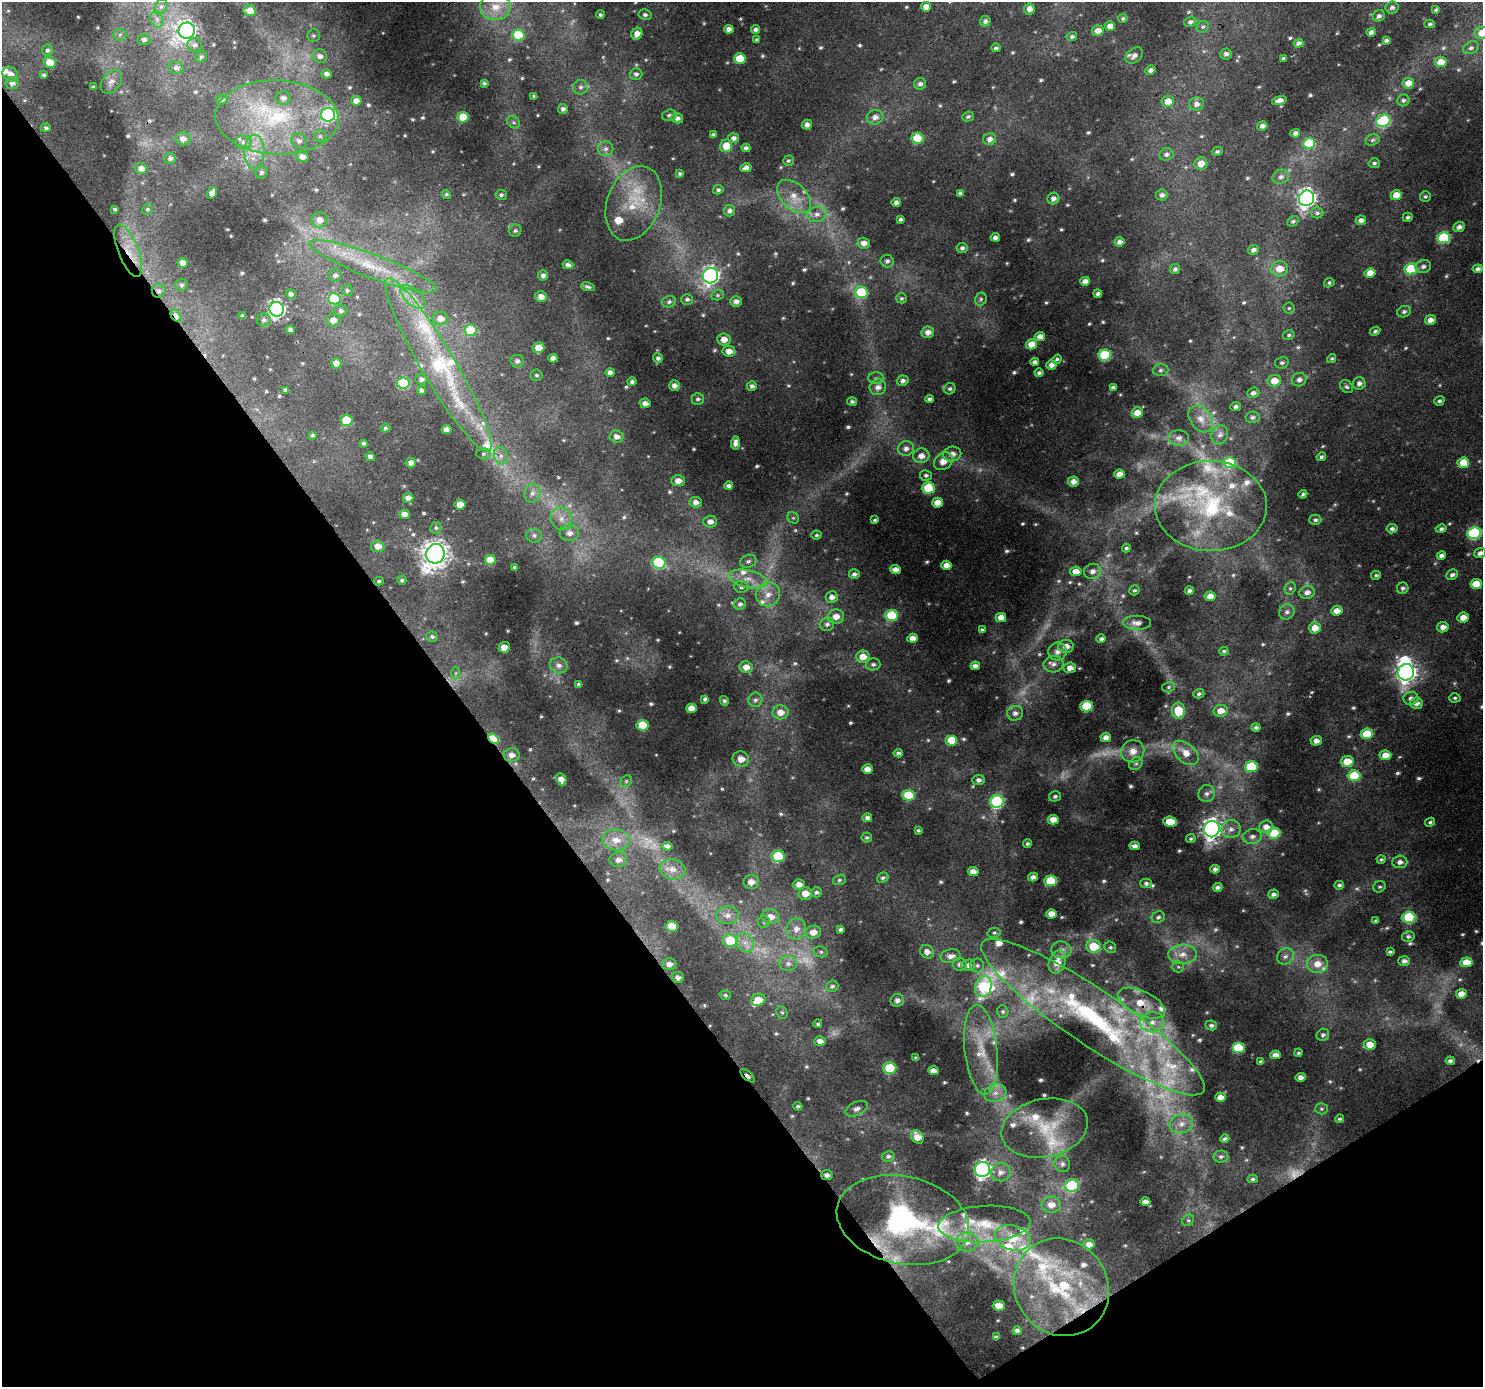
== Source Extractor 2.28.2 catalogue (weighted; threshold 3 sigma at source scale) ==
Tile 14 of 4 x 4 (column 2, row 4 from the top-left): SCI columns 1486-2966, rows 190-1574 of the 5929 x 5853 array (HDU 1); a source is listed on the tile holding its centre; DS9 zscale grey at full resolution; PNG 1485 x 1389 px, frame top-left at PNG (2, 2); each listed source drawn as its Kron ellipse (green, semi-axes under 4 px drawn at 4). Shown black and unused: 35% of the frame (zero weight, under 3 of 4 exposures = <1% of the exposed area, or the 3 px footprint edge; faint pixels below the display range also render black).
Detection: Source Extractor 2.28.2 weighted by HDU 2 'WHT'; one run over the whole footprint, this tile lists its part. Background 0.0256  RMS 0.0046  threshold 0.0205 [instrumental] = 3 sigma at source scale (4.5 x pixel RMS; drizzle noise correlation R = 1.50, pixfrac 1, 0.0396/0.0396 arcsec/px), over >= 5 px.
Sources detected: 752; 24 too faint to see at this stretch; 1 inside a brighter object's white glare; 1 cosmic-ray / hot-pixel residue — neither listed nor drawn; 46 inside a brighter listed object's ellipse — not listed separately; of the other 680, all 500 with FLUX_AUTO >= 0.807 (the completeness limit of this list) listed and drawn (180 fainter detections not listed), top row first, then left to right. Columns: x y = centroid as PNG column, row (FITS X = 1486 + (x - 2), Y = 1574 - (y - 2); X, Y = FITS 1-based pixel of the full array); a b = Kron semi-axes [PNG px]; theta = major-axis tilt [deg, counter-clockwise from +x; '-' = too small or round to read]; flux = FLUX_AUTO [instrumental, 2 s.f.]
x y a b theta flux
161 7 8 6 63 1.7
495 7 15 13 1 8
926 7 5 4 - 4.3
1392 7 7 6 - 1.5
1029 9 5 5 - 3
1436 10 4 3 - 0.9
250 11 6 5 - 4.8
600 15 4 4 - 0.92
645 15 6 5 - 1.4
1379 16 6 5 - 1.4
1123 18 5 4 - 0.95
157 19 8 6 -68 1.9
985 21 5 5 - 1.6
1190 22 6 5 - 1.4
1430 24 5 3 - 0.83
1110 26 5 5 - 3.8
1203 27 6 5 - 0.94
729 29 5 4 - 2.9
756 30 4 4 - 1.6
187 31 8 8 - 220
1098 31 6 5 - 4
1371 32 5 4 - 1.7
1482 33 7 6 - 5.2
637 34 6 5 - 3.9
120 35 6 6 - 1.2
518 35 6 5 - 20
314 36 6 6 - 1.1
1072 37 5 4 - 1.2
144 40 6 5 - 1.6
757 40 4 4 - 0.86
1386 41 4 3 - 1.4
1299 43 5 4 - 1.9
195 45 7 7 - 1.6
996 48 4 3 - 1.1
1471 48 8 6 27 1.4
48 50 6 5 - 1.3
1226 54 6 5 - 1.6
1134 55 10 7 38 2.5
320 56 7 6 - 2.3
201 57 6 5 - 0.89
740 58 5 5 - 13
1283 58 3 3 - 0.83
50 62 6 5 - 8.5
1441 62 6 5 - 6.1
176 68 7 6 - 1.7
1150 70 5 4 - 1.7
10 74 8 7 - 3.3
326 74 5 4 - 2
636 74 6 6 - 1.5
44 75 3 3 - 0.93
111 82 13 9 53 3.3
12 83 7 6 - 2.1
484 83 4 3 - 0.97
1408 83 6 5 - 4.9
920 84 6 6 - 1.6
93 87 4 3 - 0.86
580 87 7 7 - 1.7
534 96 4 3 - 1
283 98 8 6 -10 2.3
222 100 6 4 5 1.2
1279 100 7 4 16 3
1403 100 6 5 - 1.2
356 101 5 5 - 2.9
1168 101 6 5 - 5.8
1196 104 7 6 - 2.7
563 109 5 5 - 1.7
328 115 7 6 - 72
669 115 7 5 17 1.1
277 117 62 37 -2 67
463 117 5 5 - 12
875 117 8 7 - 2.9
968 117 6 5 - 0.99
677 118 6 5 - 1.9
1383 121 7 6 - 36
513 122 7 5 -37 1.1
807 125 5 5 - 2.2
1262 126 5 4 - 2.3
46 128 5 4 - 1
1295 133 5 4 - 2.1
713 135 4 4 - 1.3
320 136 6 6 - 1
734 138 5 5 - 1.8
917 138 6 5 - 19
183 139 7 6 - 2.9
990 139 6 6 - 2.4
1372 140 7 5 17 1.1
299 141 8 7 - 1.9
243 142 8 6 -1 1.9
1309 143 6 5 - 23
726 146 6 6 - 7.7
746 148 4 4 - 1.5
606 149 7 7 - 1.8
1217 151 5 4 - 1.1
254 152 17 10 88 7.1
1166 154 7 6 - 1.7
302 157 6 5 - 3
170 158 6 5 - 1.4
788 161 5 5 - 0.9
1374 163 5 5 - 1.1
1201 164 7 6 - 4.8
141 168 6 5 - 3.1
746 168 6 4 15 2.4
261 172 6 6 - 1.2
680 174 4 4 - 0.95
1281 177 8 7 - 1.9
718 190 5 4 - 1
212 193 6 4 59 2.7
960 193 4 4 - 1.3
446 194 5 4 - 0.84
501 195 6 5 - 1.2
1162 195 6 5 - 1.7
1396 195 6 5 - 6.6
794 196 20 12 -44 7.8
1425 197 5 5 - 0.87
1053 198 6 5 - 2.2
1306 198 8 7 - 230
634 203 38 26 69 24
896 203 4 4 - 2.1
115 209 4 3 - 1
147 209 6 5 - 0.83
730 211 6 5 - 1.6
1317 213 6 5 - 1.1
817 214 10 7 16 3
1408 217 5 4 - 1.3
900 219 4 3 - 1
320 220 8 7 - 4.1
1361 220 5 5 - 2.2
1293 221 6 4 28 1.1
1459 227 6 5 - 2.1
515 231 6 6 - 1.1
995 237 4 4 - 1.8
1444 238 6 5 - 36
1119 242 5 4 - 2.1
864 243 6 5 - 3.3
962 248 5 5 - 1.4
1253 250 6 5 - 2
128 251 28 10 -69 11
887 261 6 6 - 1.4
183 263 5 4 - 3.7
568 265 5 4 - 1.8
373 266 68 11 -20 26
1423 267 8 6 14 1.7
1175 269 5 5 - 1.3
1279 269 9 7 7 6.2
1411 269 6 5 - 26
1478 269 5 4 - 1.6
1370 273 5 5 - 5.6
335 275 7 6 - 1.7
543 275 5 5 - 1.9
710 276 8 7 - 150
1085 281 5 4 - 2.9
1329 283 5 4 - 0.96
181 285 6 6 - 1.3
588 287 7 4 -11 1.3
347 290 5 5 - 1
159 291 7 6 - 1.6
861 292 7 6 - 23
291 294 5 4 - 1.7
1098 294 4 3 - 1.5
717 295 6 5 - 0.82
413 297 15 8 -42 4.9
541 297 6 5 - 3.5
902 298 5 5 - 1
334 299 6 5 - 25
687 299 5 5 - 1.1
981 299 7 5 66 1
736 301 6 5 - 2.3
669 302 7 6 - 1.3
1289 308 5 5 - 0.83
277 309 7 7 - 200
341 311 6 5 - 1.4
1404 312 7 5 23 1.3
176 316 7 4 -53 2.4
242 316 4 4 - 0.97
440 318 8 6 -11 3.7
264 320 7 6 - 1.4
333 320 7 6 - 3.2
1430 320 5 5 - 3.3
290 330 4 4 - 1.5
471 330 6 5 - 20
1375 331 5 4 - 1
928 332 6 5 - 3.1
1289 335 6 4 16 0.82
1040 336 5 4 - 3.3
724 339 7 6 - 4.1
1031 344 5 5 - 5.6
538 348 6 5 - 6.3
729 351 6 5 - 3.7
1105 355 6 5 - 34
553 358 5 4 - 2.4
658 358 5 4 - 1.4
1332 358 5 4 - 0.84
1057 359 5 4 - 0.89
517 361 7 6 - 1.7
1035 362 4 4 - 1.6
336 363 5 5 - 3.5
1282 363 7 5 14 1.2
438 365 100 17 -59 74
1051 365 5 4 - 2.5
1160 370 8 6 4 1.3
610 372 4 4 - 2
1039 373 4 4 - 1.3
537 375 6 5 - 0.99
876 378 8 5 1 1.3
421 379 6 5 - 1.7
1299 380 7 6 - 1.9
903 381 6 5 - 1.9
1274 381 7 6 - 6
632 382 5 4 - 1.3
403 383 6 5 - 32
1359 383 6 6 - 2.3
674 385 5 5 - 2.4
752 386 5 5 - 1.8
878 387 8 7 - 2.9
1113 387 4 3 - 1.3
1347 387 7 5 -42 1
950 389 6 5 - 1.1
286 390 4 4 - 1.3
421 390 5 4 - 1.3
1253 393 6 5 - 1.8
698 399 6 6 - 1.2
929 399 4 4 - 1.4
1439 401 5 4 - 1.1
852 402 5 4 - 1.1
645 403 5 4 - 2.2
1236 407 5 4 - 1.4
1137 413 5 5 - 5.2
1252 417 7 5 11 1.3
1201 419 15 10 -53 5.1
347 420 6 5 - 20
385 428 5 4 - 0.83
447 429 5 4 - 3.6
312 435 4 3 - 0.93
1220 435 10 8 67 2
616 437 7 6 - 2.9
1179 438 10 8 1 2.2
364 443 4 3 - 1.1
735 443 6 4 88 2.4
906 448 8 7 - 2.4
483 454 7 5 -1 1.1
952 454 9 7 9 3.3
501 456 9 6 -76 2.3
921 456 8 7 - 3.8
370 457 5 4 - 2.4
1321 457 5 4 - 1
943 461 10 8 39 4.8
411 463 5 5 - 2.3
1230 463 6 5 - 32
1463 463 6 5 - 9.9
1119 474 5 4 - 4.5
926 475 6 5 - 1.3
678 481 7 5 1 3.3
1073 482 5 5 - 3.2
729 486 4 4 - 1.6
928 488 6 5 - 28
532 493 9 8 - 2.6
1303 494 4 3 - 0.94
408 498 5 5 - 3.2
696 502 6 5 - 2.4
938 503 5 5 - 5.6
460 505 5 5 - 6.8
1211 506 56 45 -1 63
404 514 5 5 - 2.9
793 518 6 5 - 0.83
561 519 12 10 -64 4.7
875 520 4 3 - 0.96
1315 520 6 5 - 1.3
710 522 7 6 - 2.6
436 528 6 5 - 0.96
1392 529 5 4 - 1.5
1441 529 5 4 - 1.3
569 533 10 8 -3 3.4
1474 533 7 6 - 54
534 535 8 7 - 1.7
816 535 5 4 - 0.88
378 546 6 6 - 4.5
1126 548 4 4 - 1.1
1480 553 6 4 21 2.2
435 554 10 9 - 480
1441 555 5 4 - 1.9
490 560 5 5 - 6.7
748 561 8 6 19 1.5
659 563 7 6 - 41
946 565 5 4 - 3.6
515 568 4 3 - 1
895 570 5 4 - 3.1
1076 571 5 5 - 5.1
1092 571 9 7 22 2.7
854 574 5 5 - 1.7
1376 575 5 4 - 0.93
1452 575 6 5 - 1.6
748 579 20 8 -12 6.4
402 580 4 4 - 0.98
379 581 5 4 - 0.82
1476 584 6 5 - 7.8
741 587 7 5 -10 1.2
1290 588 6 5 - 0.92
1403 588 6 5 - 1.3
1134 590 5 4 - 0.92
1189 591 4 3 - 1.3
1307 592 8 6 13 2.5
768 594 12 11 - 5.4
1210 596 5 5 - 4.1
832 597 6 6 - 2.8
740 604 6 5 - 1.5
1337 611 6 4 6 4.7
1287 612 8 7 - 1.8
892 615 6 5 - 21
836 617 8 7 - 4.1
1001 617 5 4 - 4.6
1463 618 6 5 - 4.7
1137 623 14 7 0 3.1
827 624 7 6 - 1.6
1443 627 6 5 - 3.1
1315 628 6 5 - 5
982 630 4 3 - 1.1
432 636 6 5 - 1.1
913 638 5 4 - 3.8
1101 639 4 4 - 1.3
1066 646 8 6 2 4.2
504 647 5 5 - 5.2
1224 651 5 4 - 0.96
1057 652 9 9 - 3.3
863 657 6 6 - 5.4
873 664 7 6 - 1.4
1053 664 10 8 6 2.6
559 665 9 8 - 2.6
975 666 5 4 - 2.2
746 667 6 6 - 3.7
1070 668 6 5 - 3.2
1406 672 8 8 - 280
456 673 6 4 89 0.81
579 684 4 4 - 1.2
1169 687 6 5 - 0.86
1199 694 5 4 - 1.1
1411 698 7 6 - 2
1455 698 6 4 3 0.88
705 699 4 4 - 1.2
755 700 7 7 - 1.4
724 701 5 4 - 1.1
1416 703 6 5 - 2.9
1087 706 6 5 - 22
691 708 5 5 - 6
1178 711 8 6 88 12
1221 711 7 6 - 4.7
780 712 8 7 - 4.3
1015 713 8 7 - 2.5
643 725 6 5 - 15
1256 727 5 4 - 1.3
1367 734 6 5 - 13
1106 737 5 4 - 3
493 739 6 4 -40 19
952 740 6 5 - 12
1316 741 5 5 - 2.8
1133 751 12 11 - 5.3
898 753 4 3 - 1.1
1186 753 15 9 -41 5.9
512 755 8 7 - 3.1
1385 755 6 5 - 5.6
741 759 8 7 - 4.4
1347 761 6 5 - 8.5
1136 764 7 6 - 1.1
1251 767 6 5 - 28
867 769 5 4 - 4.1
1354 776 6 5 - 21
561 779 6 5 - 3.6
978 780 6 5 - 1.9
626 781 6 5 - 0.85
1207 794 9 8 - 2.2
908 795 6 5 - 22
1055 796 6 5 - 1.2
997 801 7 6 - 55
867 818 5 4 - 1.8
1053 820 5 5 - 4.8
1170 822 7 5 -6 9.5
1430 822 5 4 - 0.93
1266 827 7 6 - 3.7
1212 829 8 8 - 270
1231 829 9 9 - 3.1
918 830 4 4 - 0.92
1274 833 6 5 - 19
867 837 5 5 - 0.97
1252 837 9 7 10 2.2
1191 839 5 4 - 0.83
616 840 14 10 -5 6.3
1027 844 4 4 - 0.88
667 846 5 4 - 2.1
1135 846 5 4 - 2.1
778 856 6 5 - 27
1381 859 4 4 - 0.98
618 860 9 7 9 2.8
1400 862 7 6 - 2.4
673 869 13 10 -12 5.3
1215 869 4 4 - 1.8
973 872 5 4 - 3.6
1033 877 5 4 - 2.3
883 878 6 5 - 1.1
839 880 6 5 - 0.99
1051 881 6 5 - 19
751 882 8 7 - 3.8
1146 883 5 5 - 1.2
799 884 6 5 - 3
1339 885 5 4 - 1.1
1217 887 5 4 - 1.6
1379 887 6 5 - 0.9
817 892 5 5 - 1.3
805 893 7 6 - 5.4
1273 894 5 4 - 1.5
1051 914 5 4 - 4.7
727 915 11 9 6 3.5
771 917 9 7 -5 5
1158 917 6 5 - 1.3
1409 917 6 5 - 36
1376 921 4 3 - 0.97
764 922 6 5 - 0.85
672 926 6 5 - 11
796 929 10 10 - 4.4
841 929 4 4 - 1.4
813 932 8 6 13 4.4
994 933 6 5 - 0.85
1408 936 6 5 - 1.2
730 941 7 6 - 16
745 943 10 8 -57 3.5
1094 946 7 6 - 13
1110 947 6 5 - 1
1061 950 10 8 -8 2.4
821 952 7 5 -12 0.96
927 952 7 6 - 2.6
1390 952 4 3 - 0.88
1182 954 14 9 4 5.3
951 956 10 6 10 3
1285 956 9 7 41 2.2
1404 961 6 5 - 1.9
1057 962 12 8 71 6.6
1466 962 6 5 - 6.2
788 963 9 7 -3 2.4
669 964 7 6 - 2.9
960 964 7 6 - 1.8
1317 964 10 9 - 5.4
968 965 7 5 1 2.2
977 966 7 7 - 1.3
1178 967 6 5 - 0.97
678 978 6 5 - 1.8
832 986 6 5 - 1.3
983 987 11 8 72 31
1461 994 5 4 - 4.4
725 995 6 4 -16 0.81
758 1000 7 6 - 8.3
897 1000 6 6 - 1.9
1141 1003 25 12 -25 12
1003 1011 6 5 - 0.99
782 1012 6 5 - 0.9
1093 1017 133 28 -34 120
1152 1022 12 10 2 5
818 1024 4 4 - 0.9
1211 1025 6 5 - 1.3
1323 1035 6 6 - 1.3
820 1041 5 5 - 2.7
1370 1044 6 5 - 5.7
1238 1048 6 5 - 20
981 1050 45 16 -84 19
1299 1053 4 4 - 0.89
1276 1055 5 4 - 3.2
916 1058 4 3 - 0.97
1450 1061 4 4 - 1.5
1261 1062 4 3 - 1
890 1068 6 5 - 24
933 1071 5 4 - 3
747 1076 9 4 -42 4.2
1301 1077 5 4 - 2.6
995 1093 11 8 17 3.7
1220 1097 5 4 - 3.7
798 1106 4 3 - 0.97
856 1109 12 6 25 2.2
1321 1109 6 5 - 0.92
1339 1119 4 4 - 0.86
1181 1124 12 9 19 4.4
1045 1128 44 29 11 25
917 1137 7 5 -50 5.1
1225 1139 4 3 - 1.2
888 1156 6 5 - 1.3
1221 1156 7 6 - 1.4
1062 1164 8 7 - 1.9
982 1169 8 7 - 170
1001 1172 10 9 - 2.9
827 1175 5 5 - 1.8
1252 1179 5 4 - 0.93
1072 1185 7 6 - 28
1145 1202 5 4 - 2.6
1051 1205 9 8 - 4.8
903 1220 67 44 -12 79
1188 1220 6 5 - 0.81
984 1224 46 18 3 20
1013 1238 18 12 -15 11
967 1242 11 9 4 4.3
1089 1244 6 5 - 3.1
1061 1287 50 46 -53 59
999 1306 6 5 - 6.6
1017 1331 4 4 - 2.1
996 1337 4 4 - 1.2
Overlapping masked pixels (flux is a lower limit): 10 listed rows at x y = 128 251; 159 291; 176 316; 724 339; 1315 628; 493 739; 512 755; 1141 1003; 747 1076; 827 1175
Isophote crosses this tile's border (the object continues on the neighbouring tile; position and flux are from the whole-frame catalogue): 2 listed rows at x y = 1482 33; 1480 553